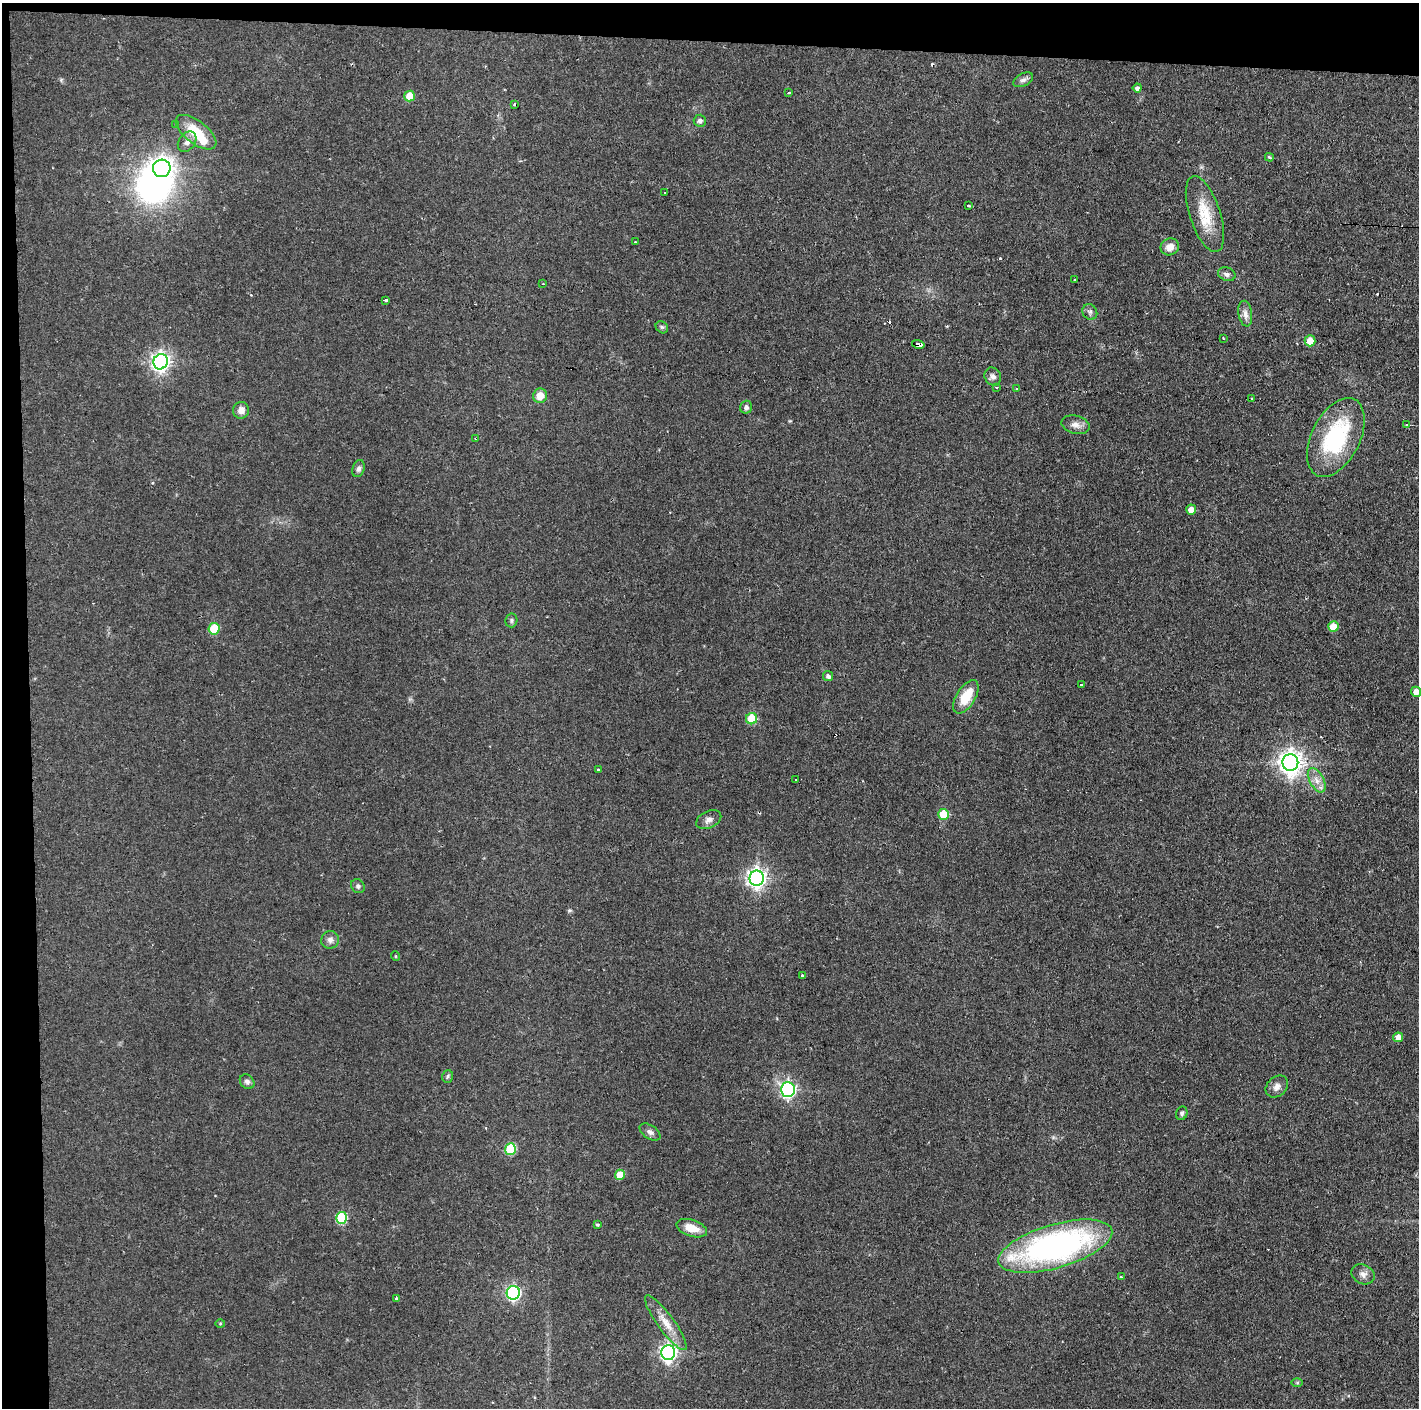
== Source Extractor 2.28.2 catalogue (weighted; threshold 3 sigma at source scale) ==
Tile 1 of 3 x 3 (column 1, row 1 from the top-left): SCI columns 1-1417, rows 2813-4218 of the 4251 x 4218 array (HDU 1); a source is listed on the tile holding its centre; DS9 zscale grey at full resolution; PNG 1421 x 1410 px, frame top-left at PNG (2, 3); each listed source drawn as its Kron ellipse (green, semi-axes under 4 px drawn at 4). Shown black and unused: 5% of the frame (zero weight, under 2 of 3 exposures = <1% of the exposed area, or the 3 px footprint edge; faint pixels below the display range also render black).
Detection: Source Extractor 2.28.2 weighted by HDU 2 'WHT'; one run over the whole footprint, this tile lists its part. Background 0.0829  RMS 0.0065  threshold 0.0291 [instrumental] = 3 sigma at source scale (4.5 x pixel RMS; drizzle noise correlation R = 1.50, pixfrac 1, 0.05/0.05 arcsec/px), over >= 5 px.
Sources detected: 91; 2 inside a brighter object's white glare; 9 cosmic-ray / hot-pixel residue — neither listed nor drawn; the other 80 listed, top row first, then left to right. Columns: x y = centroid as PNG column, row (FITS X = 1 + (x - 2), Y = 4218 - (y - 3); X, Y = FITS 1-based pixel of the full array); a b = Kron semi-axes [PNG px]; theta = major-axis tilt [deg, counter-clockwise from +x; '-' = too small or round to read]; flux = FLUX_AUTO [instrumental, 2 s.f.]
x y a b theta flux
1023 80 10 6 28 2.2
1137 88 4 4 - 2.1
789 93 3 2 - 0.79
410 96 5 5 - 16
514 104 3 3 - 1.5
700 121 6 6 - 2.2
176 125 4 4 - 0.64
196 132 24 11 -38 19
187 142 11 8 53 3.7
1269 157 4 3 - 0.91
162 168 9 8 - 440
664 193 3 3 - 1.1
968 206 3 3 - 2
1205 214 39 15 -72 20
635 242 3 2 - 0.62
1170 247 9 8 - 5
1227 274 9 6 -20 2.1
1074 280 3 2 - 1.2
543 284 3 2 - 0.7
385 300 4 2 - 2.1
1090 312 8 7 - 2
1245 314 13 7 -81 3.5
662 327 7 5 -43 1.2
1223 338 3 2 - 1.3
1310 341 5 5 - 8.1
918 344 6 3 -13 4.8
161 362 8 7 - 310
993 377 9 8 - 2.6
996 387 3 3 - 0.68
1016 388 3 2 - 0.97
540 396 7 7 - 7.7
1252 398 3 3 - 2.2
746 407 6 6 - 1.9
241 410 8 8 - 4
1075 425 14 9 -14 4.4
1407 425 4 2 - 0.45
1336 437 42 24 63 64
476 439 3 3 - 0.5
359 469 9 6 71 2.1
1191 510 5 5 - 6.7
511 620 7 6 - 1.4
1333 627 5 5 - 13
214 629 6 5 - 21
828 676 5 5 - 2.1
1081 685 3 2 - 0.81
1416 692 5 5 - 4.9
966 697 19 9 59 15
752 719 5 5 - 24
1290 762 8 8 - 550
598 770 3 3 - 1.7
796 779 3 3 - 4.4
1317 780 13 7 -61 4.8
943 814 5 5 - 17
709 820 13 8 25 3.5
757 878 7 7 - 310
358 886 7 6 - 1.7
330 940 9 8 - 3
395 956 5 3 - 0.5
802 975 3 3 - 1.1
1398 1037 5 5 - 6.2
448 1076 6 5 - 1.2
247 1082 8 6 -44 2
1277 1086 12 9 44 3.7
788 1090 7 7 - 160
1182 1113 7 5 67 1.4
650 1132 12 6 -34 2.5
510 1149 6 5 - 32
620 1175 5 5 - 11
341 1218 6 5 - 38
597 1225 3 3 - 1.1
692 1228 16 8 -18 9.9
1055 1246 59 22 16 190
1363 1274 12 9 -28 3.6
1121 1277 3 2 - 1.9
513 1293 7 6 - 140
396 1298 3 3 - 2.2
220 1323 5 3 - 0.61
666 1323 33 8 -54 10
668 1353 7 7 - 230
1297 1383 6 4 0 0.9
Overlapping masked pixels (flux is a lower limit): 1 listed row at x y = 918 344
Isophote crosses this tile's border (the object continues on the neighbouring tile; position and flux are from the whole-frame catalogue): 1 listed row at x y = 1416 692